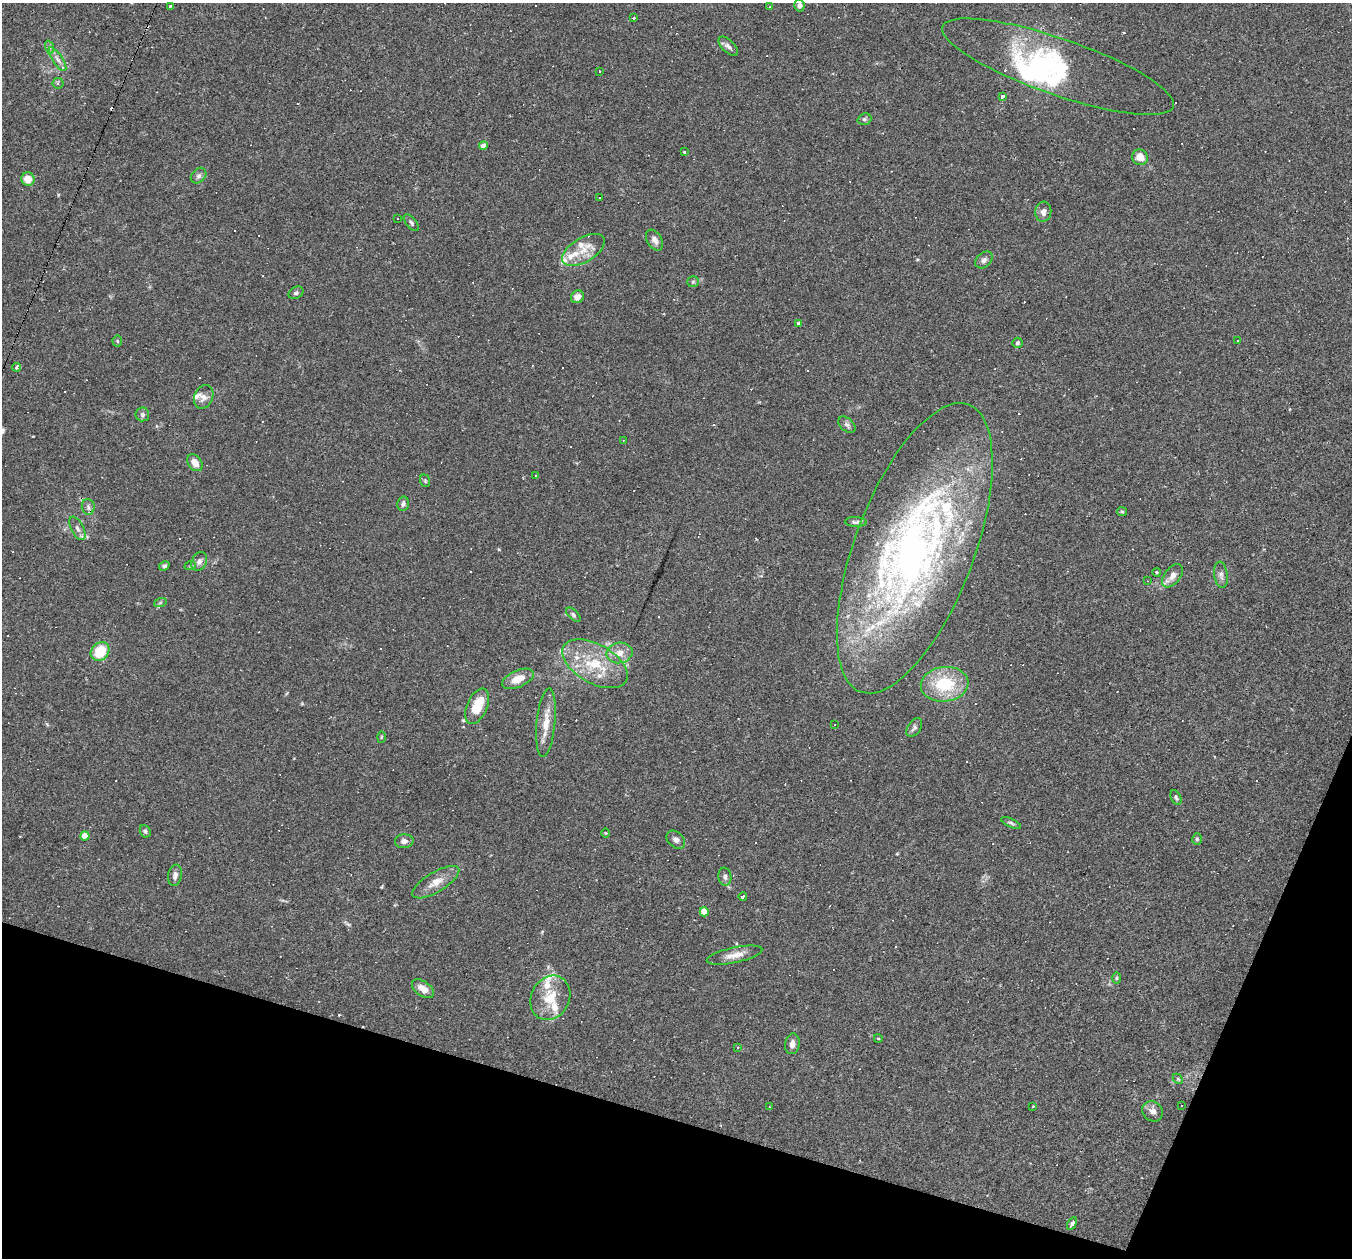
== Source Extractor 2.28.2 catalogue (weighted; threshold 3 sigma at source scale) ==
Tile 15 of 4 x 4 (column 3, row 4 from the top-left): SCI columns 2701-4050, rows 261-1516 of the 5400 x 5416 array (HDU 1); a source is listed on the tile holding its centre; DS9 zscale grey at full resolution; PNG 1354 x 1260 px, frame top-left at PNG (2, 3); each listed source drawn as its Kron ellipse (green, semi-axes under 4 px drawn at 4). Shown black and unused: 15% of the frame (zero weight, under 2 of 3 exposures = <1% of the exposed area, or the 3 px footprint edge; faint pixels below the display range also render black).
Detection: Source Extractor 2.28.2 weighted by HDU 2 'WHT'; one run over the whole footprint, this tile lists its part. Background 0.0262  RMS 0.0043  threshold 0.0193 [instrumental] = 3 sigma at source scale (4.5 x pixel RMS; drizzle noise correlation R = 1.50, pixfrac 1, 0.05/0.05 arcsec/px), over >= 5 px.
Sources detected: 163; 3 inside a brighter object's white glare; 59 cosmic-ray / hot-pixel residue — neither listed nor drawn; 11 inside a brighter listed object's ellipse — not listed separately; the other 90 listed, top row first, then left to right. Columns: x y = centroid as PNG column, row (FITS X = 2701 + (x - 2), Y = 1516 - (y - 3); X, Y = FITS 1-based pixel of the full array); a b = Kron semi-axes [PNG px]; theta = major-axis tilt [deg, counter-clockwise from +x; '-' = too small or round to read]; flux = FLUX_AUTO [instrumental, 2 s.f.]
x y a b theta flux
170 6 3 3 - 1.1
799 6 6 5 - 1.1
770 7 3 3 - 0.61
633 17 3 3 - 1
728 46 12 6 -44 1.5
49 47 7 4 -71 0.94
57 59 14 5 -56 2.1
1058 67 122 28 -19 45
600 71 3 2 - 0.64
58 83 5 5 - 0.79
1002 96 3 3 - 2.9
864 119 7 5 20 0.94
483 146 4 4 - 3
684 152 3 2 - 0.36
1140 157 8 7 - 4.4
199 176 9 6 45 1.3
28 179 7 6 - 4.9
599 198 2 2 - 0.26
1043 212 10 8 84 2.2
397 218 2 2 - 0.35
411 223 10 5 -49 1
654 240 11 7 -58 2
583 250 24 12 31 7.4
984 260 10 7 46 1.5
693 282 6 5 - 0.69
296 293 8 5 27 0.96
577 297 7 6 - 2.7
798 323 4 3 - 0.8
117 341 5 5 - 0.51
1237 341 3 2 - 0.49
1017 343 5 5 - 0.87
17 367 4 4 - 5.5
204 397 12 9 66 2.6
142 414 7 7 - 1.2
847 425 10 6 -40 1.3
623 440 3 2 - 0.22
195 463 9 6 -54 3.9
535 476 3 2 - 0.36
425 481 6 5 - 0.61
403 504 7 5 77 1.3
88 507 8 6 -85 1.3
1122 512 5 4 - 0.54
856 522 11 5 -2 1.1
77 528 13 6 -63 1.7
915 548 153 59 69 220
199 561 10 7 62 1.9
164 566 5 4 - 0.72
190 566 6 4 18 0.53
1157 572 4 3 - 0.46
1221 575 13 6 -82 1.8
1173 576 13 8 51 3.1
1147 581 3 2 - 0.27
160 603 6 4 19 0.66
573 615 9 4 -44 0.94
100 651 10 8 48 13
620 653 13 10 12 3.9
595 664 36 19 -29 18
518 679 17 8 23 5.7
945 684 24 17 6 20
477 706 19 10 66 11
546 723 34 9 84 7.1
834 724 3 2 - 0.28
914 728 10 6 55 1.3
381 737 6 4 88 0.45
1176 797 8 5 -64 0.75
1011 823 10 4 -23 0.83
145 831 6 5 - 0.96
606 833 4 3 - 0.31
85 836 4 4 - 5.9
1197 839 6 5 - 0.74
676 840 10 7 -43 1.7
404 841 9 7 2 1.8
175 875 11 6 80 1.6
725 877 9 6 -83 1.4
436 882 27 10 31 5.3
743 897 4 3 - 0.96
704 912 4 4 - 7.8
734 955 28 7 12 4.4
1116 978 6 4 90 0.46
423 989 12 7 -35 4.3
550 998 23 19 62 12
878 1038 4 3 - 0.3
792 1044 10 7 82 2.1
737 1048 4 3 - 0.75
1178 1079 6 4 -45 0.55
1033 1106 3 3 - 0.36
1182 1106 3 2 - 0.46
769 1107 3 2 - 0.32
1153 1111 11 9 -40 2.4
1072 1224 7 4 60 1.1